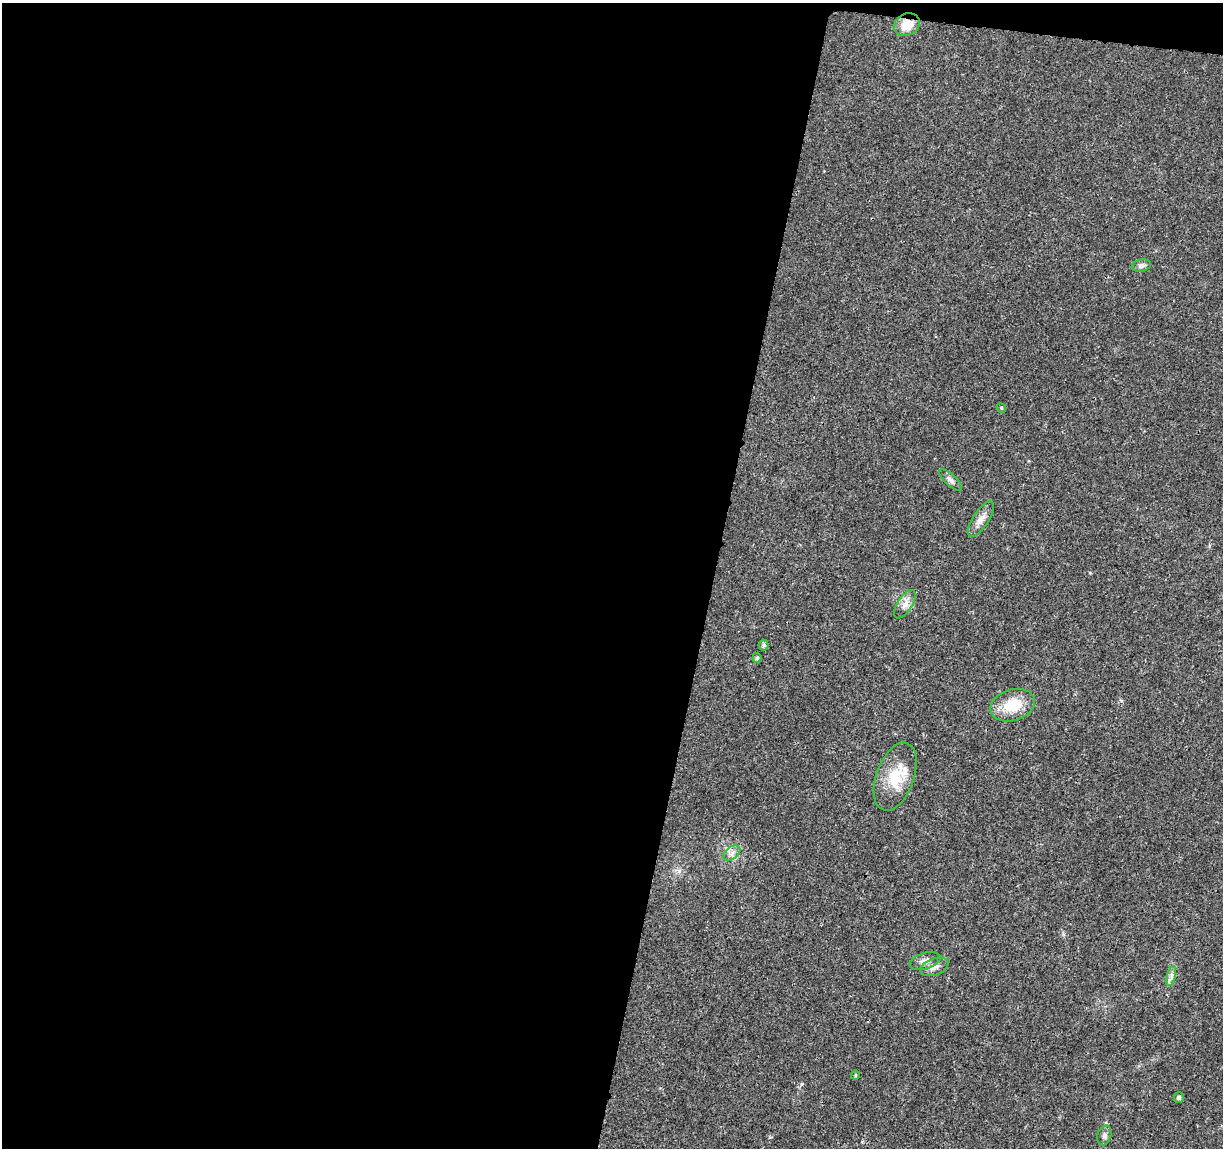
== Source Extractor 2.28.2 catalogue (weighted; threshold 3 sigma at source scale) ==
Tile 1 of 4 x 4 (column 1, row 1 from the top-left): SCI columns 5-1225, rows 3668-4813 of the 4896 x 5099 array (HDU 1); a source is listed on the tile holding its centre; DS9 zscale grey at full resolution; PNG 1225 x 1150 px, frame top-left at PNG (2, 3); each listed source drawn as its Kron ellipse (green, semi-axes under 4 px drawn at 4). Shown black and unused: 59% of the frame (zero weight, under 3 of 4 exposures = <1% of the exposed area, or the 3 px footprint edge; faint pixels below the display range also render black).
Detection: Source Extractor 2.28.2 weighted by HDU 2 'WHT'; one run over the whole footprint, this tile lists its part. Background 0.0204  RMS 0.0029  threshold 0.0131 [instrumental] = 3 sigma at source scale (4.5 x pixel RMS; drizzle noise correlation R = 1.50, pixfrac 1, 0.0396/0.0396 arcsec/px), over >= 5 px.
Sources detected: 18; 1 inside a brighter listed object's ellipse — not listed separately; the other 17 listed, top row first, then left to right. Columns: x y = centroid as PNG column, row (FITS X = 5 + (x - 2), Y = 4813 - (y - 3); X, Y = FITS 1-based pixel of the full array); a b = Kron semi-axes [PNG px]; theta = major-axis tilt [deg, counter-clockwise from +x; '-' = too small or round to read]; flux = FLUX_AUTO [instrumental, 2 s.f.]
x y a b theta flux
907 25 13 11 28 5.3
1141 266 10 6 12 1.1
1001 408 5 4 - 0.34
950 480 15 5 -43 1.1
981 519 20 8 57 2.4
905 604 16 7 57 2
764 645 5 5 - 0.66
757 658 5 4 - 0.5
1013 705 23 15 17 8.7
895 777 35 19 70 9.6
732 853 9 6 36 1.3
925 961 16 8 17 1.8
934 967 14 8 21 1.8
1171 976 10 4 77 0.95
855 1075 4 4 - 0.33
1179 1098 5 5 - 0.81
1104 1135 10 6 72 1
Overlapping masked pixels (flux is a lower limit): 1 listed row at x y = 907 25
Unlisted compact peaks at least as high as the median listed source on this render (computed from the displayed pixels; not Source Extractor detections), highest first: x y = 802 1084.